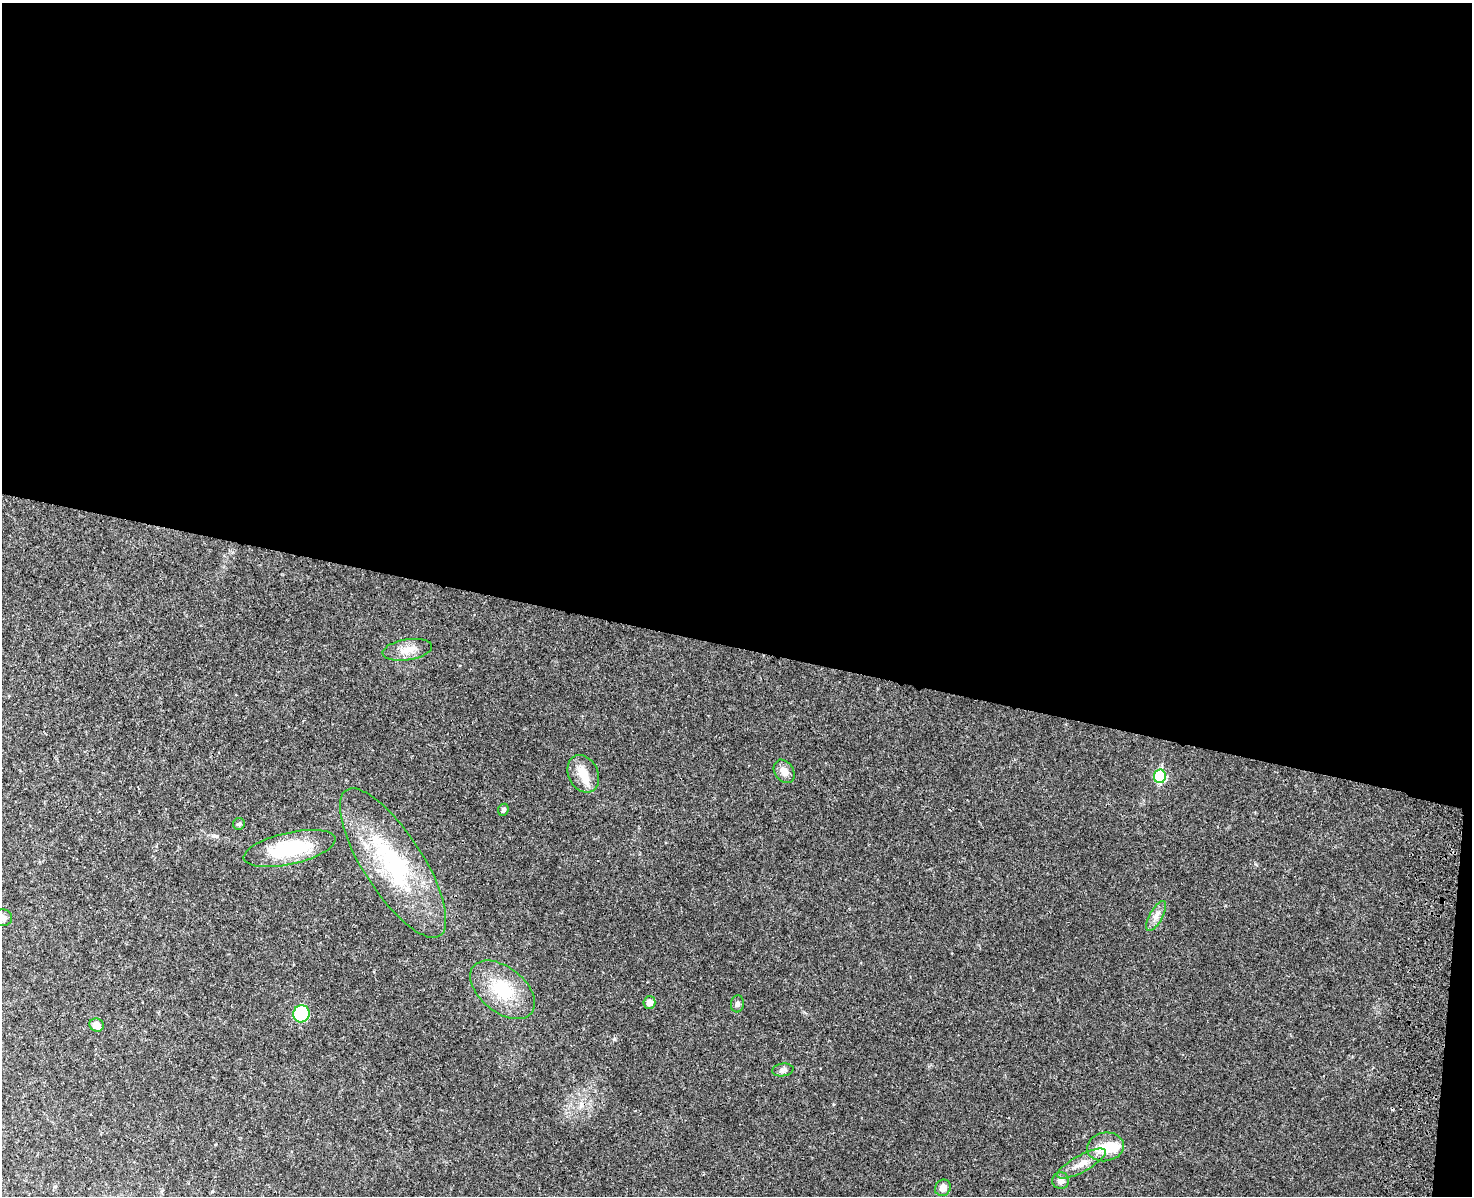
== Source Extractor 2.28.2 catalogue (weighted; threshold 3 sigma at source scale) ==
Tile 3 of 3 x 4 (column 3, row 1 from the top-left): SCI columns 3174-4643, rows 3615-4808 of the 4992 x 4837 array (HDU 1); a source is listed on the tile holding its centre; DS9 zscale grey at full resolution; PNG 1474 x 1198 px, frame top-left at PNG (2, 3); each listed source drawn as its Kron ellipse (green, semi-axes under 4 px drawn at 4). Shown black and unused: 55% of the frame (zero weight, under 3 of 4 exposures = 6% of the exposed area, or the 3 px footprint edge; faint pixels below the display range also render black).
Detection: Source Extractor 2.28.2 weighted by HDU 2 'WHT'; one run over the whole footprint, this tile lists its part. Background 0.0336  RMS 0.0041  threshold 0.0186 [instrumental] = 3 sigma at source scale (4.5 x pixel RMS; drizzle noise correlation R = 1.50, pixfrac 1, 0.05/0.05 arcsec/px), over >= 5 px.
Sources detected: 23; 2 inside a brighter object's white glare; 1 cosmic-ray / hot-pixel residue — neither listed nor drawn; the other 20 listed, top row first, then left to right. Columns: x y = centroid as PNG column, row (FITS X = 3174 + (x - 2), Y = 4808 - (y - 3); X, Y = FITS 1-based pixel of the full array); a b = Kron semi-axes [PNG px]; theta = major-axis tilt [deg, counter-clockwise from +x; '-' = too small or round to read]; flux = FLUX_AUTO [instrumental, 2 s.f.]
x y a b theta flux
407 650 25 10 9 5.3
784 771 12 9 -56 3.1
583 774 20 14 -63 6.5
1160 776 7 6 - 26
503 810 6 5 - 0.94
239 824 6 5 - 0.76
289 848 47 16 13 29
393 863 86 30 -57 52
1156 916 17 6 60 2.5
2 918 10 8 4 2.2
502 990 37 22 -39 18
649 1002 6 6 - 2.7
737 1004 8 6 82 1.2
301 1014 8 8 - 23
97 1025 7 6 - 3.8
783 1070 11 6 7 1.4
1105 1147 18 14 10 8.3
1081 1164 27 8 28 5.2
1061 1181 8 8 - 2.2
943 1188 8 7 - 3.1
Isophote crosses this tile's border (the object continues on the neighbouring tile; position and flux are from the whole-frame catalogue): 1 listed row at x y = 2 918
Unlisted compact peaks at least as high as the median listed source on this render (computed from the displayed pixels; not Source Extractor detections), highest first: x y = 614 1039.